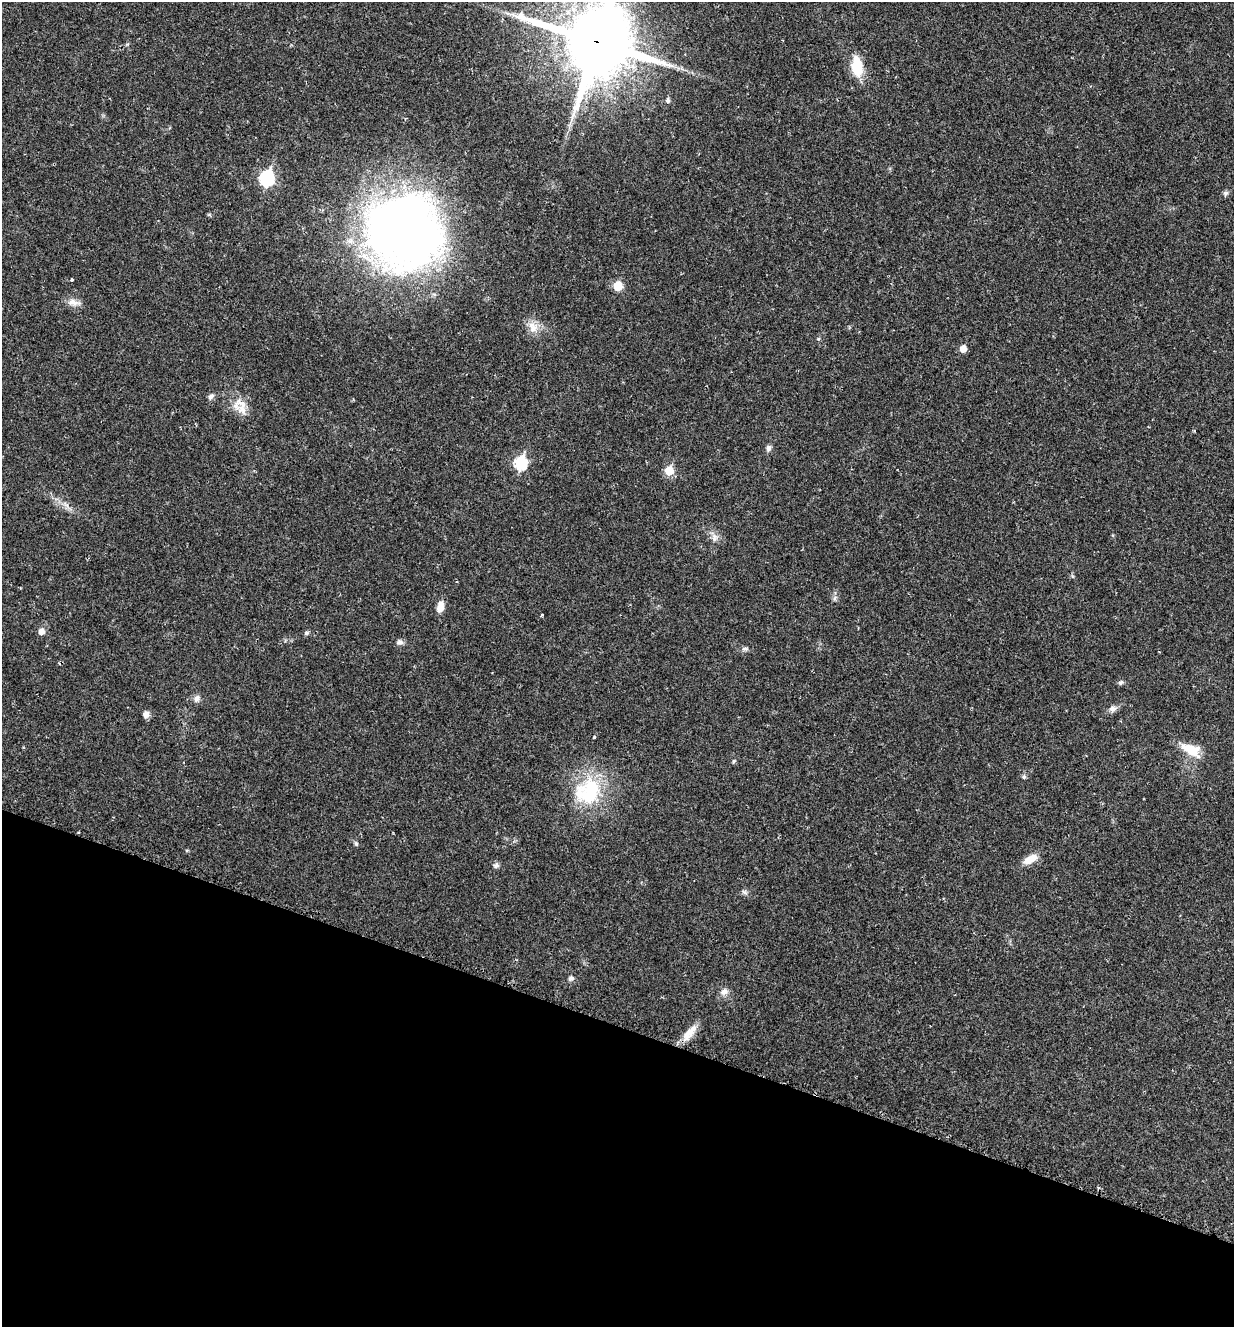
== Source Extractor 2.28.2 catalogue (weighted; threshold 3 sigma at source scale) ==
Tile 15 of 4 x 4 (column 3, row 4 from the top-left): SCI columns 2607-3838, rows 15-1339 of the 5340 x 5326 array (HDU 1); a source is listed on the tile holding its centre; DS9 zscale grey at full resolution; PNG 1236 x 1329 px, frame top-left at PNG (2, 2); no overlay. Shown black and unused: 23% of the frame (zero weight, under 2 of 3 exposures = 2% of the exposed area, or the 3 px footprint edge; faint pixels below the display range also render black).
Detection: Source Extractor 2.28.2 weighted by HDU 2 'WHT'; one run over the whole footprint, this tile lists its part. Background 0.0392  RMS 0.0041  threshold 0.0185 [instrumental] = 3 sigma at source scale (4.5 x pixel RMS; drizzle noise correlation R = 1.50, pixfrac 1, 0.05/0.05 arcsec/px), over >= 5 px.
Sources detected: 40; all 40 listed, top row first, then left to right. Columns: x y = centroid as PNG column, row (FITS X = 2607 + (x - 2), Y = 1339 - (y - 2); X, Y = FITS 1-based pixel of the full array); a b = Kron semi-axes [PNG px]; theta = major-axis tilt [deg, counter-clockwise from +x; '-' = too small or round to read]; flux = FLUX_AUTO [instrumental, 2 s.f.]
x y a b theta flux
597 41 26 23 73 2800
857 66 23 12 -82 11
668 100 6 5 - 1
267 178 8 7 - 57
1225 193 7 6 - 1
405 232 85 79 -32 260
71 280 3 3 - 1.2
618 286 9 8 - 5.5
73 302 17 8 -13 3
533 327 16 12 -59 4.6
818 339 5 3 - 0.39
963 349 6 5 - 4.4
211 397 9 6 41 1.2
242 409 24 12 -28 5.7
768 448 8 6 79 1.4
520 463 7 6 - 37
669 471 6 6 - 10
714 537 11 7 86 2.2
440 607 13 8 74 3.3
541 615 4 2 - 0.4
41 631 7 6 - 2.4
306 633 6 5 - 0.87
400 642 8 6 -6 1.3
745 648 9 4 1 0.98
1121 683 7 6 - 0.83
197 698 8 7 - 1.8
1112 709 9 8 - 1.8
146 714 8 7 - 2
594 737 3 3 - 1.1
1191 750 25 12 -26 8.7
734 761 5 4 - 0.54
1024 777 6 5 - 0.7
588 791 40 33 44 30
356 844 7 5 -74 0.69
1030 859 18 9 29 4.8
496 865 8 7 - 1.1
744 892 7 5 -43 0.94
571 978 8 6 23 1.1
724 992 10 9 - 2.2
690 1033 26 9 52 5.2
Overlapping masked pixels (flux is a lower limit): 1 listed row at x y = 597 41
Isophote crosses this tile's border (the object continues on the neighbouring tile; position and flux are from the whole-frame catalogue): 1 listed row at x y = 597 41